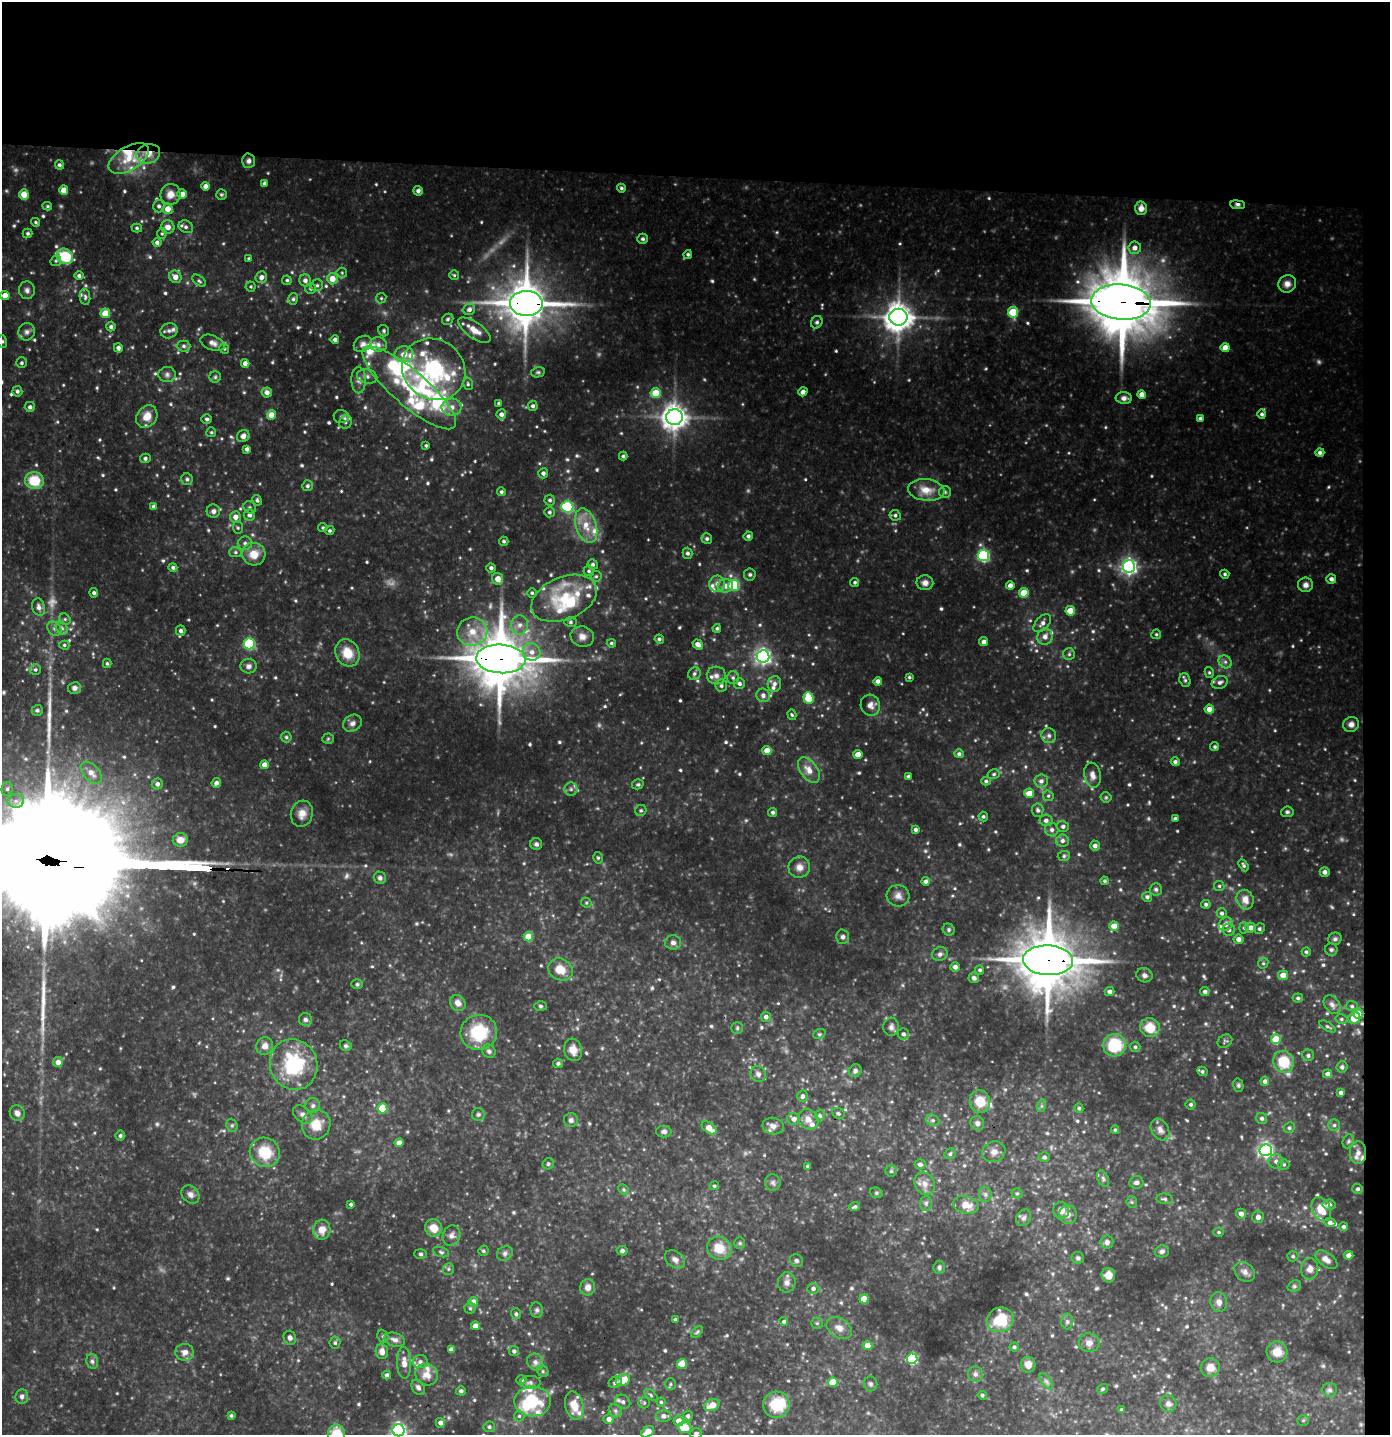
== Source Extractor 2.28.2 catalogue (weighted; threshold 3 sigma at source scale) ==
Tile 3 of 3 x 3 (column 3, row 1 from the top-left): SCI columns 2859-4246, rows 2866-4298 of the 4328 x 4298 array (HDU 1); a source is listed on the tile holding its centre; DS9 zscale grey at full resolution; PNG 1392 x 1437 px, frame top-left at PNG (2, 2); each listed source drawn as its Kron ellipse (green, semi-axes under 4 px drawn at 4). Shown black and unused: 14% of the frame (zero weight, under 3 of 4 exposures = <1% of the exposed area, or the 3 px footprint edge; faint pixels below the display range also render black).
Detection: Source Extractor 2.28.2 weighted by HDU 2 'WHT'; one run over the whole footprint, this tile lists its part. Background 0.188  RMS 0.018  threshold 0.083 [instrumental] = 3 sigma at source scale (4.5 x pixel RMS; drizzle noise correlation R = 1.50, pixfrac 1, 0.05/0.05 arcsec/px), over >= 5 px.
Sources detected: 777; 13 too faint to see at this stretch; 2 inside a brighter object's white glare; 3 cosmic-ray / hot-pixel residue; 3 long thin detections or spike segments (spike, bleed or trail) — neither listed nor drawn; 46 inside a brighter listed object's ellipse — not listed separately; of the other 710, all 500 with FLUX_AUTO >= 2.76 (the completeness limit of this list) listed and drawn (210 fainter detections not listed), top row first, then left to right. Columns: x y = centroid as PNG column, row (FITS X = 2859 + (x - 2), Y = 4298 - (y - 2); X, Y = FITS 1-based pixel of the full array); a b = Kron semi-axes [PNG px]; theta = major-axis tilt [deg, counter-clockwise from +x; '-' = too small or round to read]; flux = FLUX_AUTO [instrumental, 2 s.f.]
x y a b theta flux
148 154 12 9 16 25
129 158 22 11 31 48
249 161 7 6 - 6.6
59 165 5 4 - 4.7
264 183 4 3 - 4.4
206 186 4 4 - 12
621 188 4 4 - 3.6
64 190 5 4 - 23
418 191 5 4 - 6.4
24 194 5 4 - 33
170 194 10 10 - 17
182 194 5 5 - 13
221 195 5 5 - 2.8
1237 205 7 4 -6 4.9
47 206 5 4 - 2.8
159 206 6 5 - 5.2
1141 208 7 6 - 12
168 209 5 5 - 19
35 222 5 4 - 3.2
168 227 7 6 - 12
186 227 7 6 - 5.9
137 228 5 4 - 3.2
28 233 5 5 - 3.9
162 233 5 4 - 3
643 239 5 5 - 4.1
157 242 4 4 - 5.9
1135 248 6 6 - 11
688 254 4 4 - 3.4
65 256 8 7 - 85
249 258 4 4 - 3.1
56 261 5 5 - 3.1
342 273 5 5 - 2.8
454 275 5 5 - 2.8
79 276 4 4 - 5.5
175 277 6 6 - 15
261 277 6 5 - 9.3
332 279 5 5 - 23
287 280 5 4 - 3.3
305 280 6 6 - 7.3
199 281 8 4 -37 3.4
1287 284 9 8 - 11
317 285 6 6 - 4.2
251 287 5 5 - 2.8
311 288 5 5 - 4.4
27 290 9 8 - 7.2
5 295 4 4 - 17
85 297 8 5 -81 4.3
381 298 5 4 - 2.8
293 299 6 5 - 3.7
1121 302 30 17 -4 15000
526 303 16 12 -1 6400
469 309 6 5 - 7.3
1013 312 5 5 - 76
105 313 5 5 - 43
898 317 9 8 - 2500
448 319 6 5 - 3.7
817 322 6 5 - 4.2
111 327 5 4 - 4
474 330 19 8 -35 23
169 331 8 7 - 8.1
384 331 6 5 - 3.6
27 332 9 8 - 7.3
335 339 4 4 - 6.4
2 341 6 5 - 3.5
212 343 13 7 -22 11
363 344 9 7 34 8.4
378 345 8 7 - 8.7
184 346 7 5 -2 5
118 348 5 4 - 7.1
1225 348 4 4 - 18
224 349 5 4 - 2.8
404 354 9 8 - 17
22 363 5 5 - 4.4
245 363 4 4 - 10
434 369 33 29 -37 190
538 372 7 5 12 3.4
167 374 9 7 -1 6.7
367 376 10 7 -14 7.4
215 377 6 5 - 3.4
359 380 13 7 -89 9.5
468 384 6 5 - 3.2
409 388 60 17 -41 130
17 391 5 5 - 4.7
267 392 5 5 - 9.2
803 392 5 4 - 8.2
656 393 5 5 - 53
1142 394 4 4 - 14
1124 398 8 6 -1 8
499 403 4 3 - 4.3
533 406 5 5 - 5
30 407 5 5 - 5.7
452 407 10 8 7 14
501 414 5 5 - 8
1262 414 4 4 - 4.8
271 415 4 4 - 26
147 416 12 9 53 24
341 417 7 6 - 4.8
675 417 8 8 - 1800
1200 418 4 4 - 4.4
207 419 5 5 - 4.8
345 422 7 6 - 5
211 432 5 5 - 2.9
243 436 6 6 - 9.3
426 446 3 3 - 2.9
247 449 4 4 - 6
1320 452 4 4 - 6.2
623 456 4 4 - 3.6
145 458 5 4 - 4.6
543 473 5 5 - 5.9
187 479 6 5 - 4
34 481 9 8 - 56
307 486 5 5 - 4.5
926 490 18 10 -7 30
501 492 4 4 - 4
945 492 6 6 - 4
257 500 5 4 - 3.7
550 500 5 5 - 4.7
154 506 4 4 - 5.9
250 507 7 5 -45 3.6
567 507 6 5 - 160
213 511 7 6 - 7.5
549 512 5 5 - 4.1
249 515 6 5 - 6.7
895 515 6 5 - 4.4
235 517 6 5 - 13
586 526 18 10 -73 33
238 528 6 5 - 3.2
323 528 4 4 - 2.9
330 530 5 4 - 3.5
748 536 5 4 - 5.6
707 539 5 5 - 4.7
504 541 4 4 - 3.6
245 543 7 6 - 6.3
235 552 6 5 - 3.6
688 553 5 5 - 5
254 554 12 11 - 28
983 556 5 5 - 230
593 564 5 5 - 4.6
1129 566 6 6 - 620
173 567 4 4 - 4.3
491 568 5 4 - 5.8
589 571 5 5 - 3.8
750 574 6 6 - 4.2
1225 574 4 4 - 3.5
596 576 5 5 - 3.5
498 579 6 5 - 16
1331 579 5 5 - 7.5
855 582 5 4 - 3.4
925 583 8 7 - 9.5
717 584 8 8 - 9.3
734 585 5 5 - 110
1010 585 4 4 - 9.7
1305 585 7 7 - 8.8
725 586 8 6 11 15
94 593 5 4 - 3.8
532 593 5 4 - 3.3
1024 593 5 5 - 39
564 598 34 21 22 110
39 607 9 6 -73 8.4
1070 611 5 4 - 36
65 619 6 5 - 3.5
570 622 6 5 - 3.8
1042 623 11 6 46 9.3
520 625 9 8 - 12
62 628 7 5 -46 5
717 628 4 4 - 3.6
54 629 8 6 -47 5.6
181 631 5 5 - 6.5
472 632 15 14 - 36
1156 634 5 5 - 2.9
582 636 12 10 -13 14
1045 637 8 7 - 12
659 639 5 4 - 4
984 642 4 4 - 8.5
611 643 5 4 - 3.6
249 644 5 5 - 180
698 644 5 4 - 11
64 645 5 4 - 3.5
532 652 9 8 - 15
347 653 14 11 -62 34
1069 654 6 6 - 3.7
763 656 6 6 - 640
501 659 25 14 -3 11000
1225 662 7 6 - 5.2
107 663 5 4 - 2.8
249 666 8 7 - 7.4
35 670 6 5 - 4.5
1209 672 5 4 - 2.9
694 674 6 6 - 5
716 676 9 9 - 9.1
733 677 6 6 - 4.4
909 677 4 4 - 2.8
1185 680 7 5 -67 3.8
878 681 4 4 - 8.4
1220 682 8 6 23 6.8
739 683 6 5 - 5.8
774 684 8 6 83 7.8
721 686 6 6 - 4.7
74 688 6 6 - 6.5
763 695 7 6 - 7.9
808 698 6 5 - 68
870 705 11 9 -67 12
1209 709 4 4 - 13
37 710 5 5 - 3.7
792 715 5 4 - 2.9
352 723 10 8 34 8.2
1351 724 8 7 - 9.1
1049 736 7 7 - 7
286 737 5 5 - 3.3
328 739 5 5 - 2.8
1215 747 4 4 - 3.6
767 750 4 4 - 25
959 754 5 4 - 4.6
858 755 4 4 - 26
1175 762 4 4 - 5.2
264 765 4 4 - 12
809 770 14 8 -54 18
91 773 13 8 -47 13
994 774 6 5 - 3.4
1092 775 13 8 -80 12
908 776 4 3 - 3.4
986 781 5 4 - 3.3
1041 781 7 7 - 8
216 783 5 4 - 7.2
157 784 5 5 - 7.2
638 784 6 5 - 3.5
7 789 7 5 77 4.8
571 789 6 6 - 5.5
1029 793 5 4 - 23
1048 796 5 5 - 3.3
1106 797 5 5 - 2.8
16 801 8 7 - 8.8
641 810 6 5 - 3.8
1038 810 7 6 - 4.9
773 812 4 4 - 4.6
1287 812 6 5 - 4
302 814 13 11 74 17
983 816 5 4 - 3.6
1175 818 4 3 - 3.9
1046 820 6 5 - 5.4
1063 826 6 5 - 5.1
915 829 4 4 - 5.8
1052 830 7 6 - 6.4
180 840 7 6 - 18
1062 841 6 6 - 6.9
536 844 6 6 - 5.2
1095 846 5 5 - 7.6
1064 856 6 5 - 3.4
598 858 6 4 -73 2.9
1243 865 6 4 -58 3.9
799 867 11 10 - 14
1325 872 5 4 - 8.9
380 878 6 6 - 6.1
925 881 4 4 - 5.8
1104 881 4 4 - 3.3
1219 886 5 5 - 3
1156 889 6 6 - 4.4
898 896 11 10 - 12
1147 897 5 5 - 4.7
1245 900 10 8 -68 16
586 903 5 5 - 2.8
1206 904 5 4 - 4.2
1222 913 5 5 - 4.6
1226 924 7 6 - 9.5
1114 926 5 4 - 22
1244 928 5 5 - 3.7
1250 928 5 5 - 11
1259 929 6 5 - 3.4
949 930 6 5 - 4.2
1229 930 6 6 - 5.8
528 937 5 4 - 32
842 937 7 6 - 5.7
1238 939 5 4 - 9.4
1335 939 7 6 - 5
673 942 8 7 - 7.6
1331 950 6 6 - 4
1306 952 5 4 - 3.4
940 954 8 6 28 5.8
1048 960 25 15 -3 11000
1263 963 5 5 - 2.9
955 967 5 4 - 8.7
560 969 13 10 -27 26
980 970 5 4 - 4
1144 975 8 7 - 7
1283 975 5 5 - 19
974 978 5 5 - 6.1
357 984 6 5 - 3.2
1110 992 5 4 - 7.9
1205 992 4 4 - 5.8
1298 998 5 4 - 3.5
458 1003 8 7 - 12
1332 1005 10 7 -55 8.4
540 1006 6 5 - 3.3
1352 1006 6 5 - 3.6
1358 1013 5 5 - 18
766 1017 5 5 - 7.9
1354 1018 6 5 - 33
1341 1019 6 4 -14 3.4
305 1020 7 6 - 5.7
1327 1026 9 4 -31 3.4
891 1027 9 7 85 7.4
737 1028 6 6 - 3.4
1150 1028 10 9 - 38
479 1032 18 17 - 93
819 1034 6 5 - 2.9
903 1034 5 5 - 5.7
1276 1039 5 5 - 48
1225 1041 8 6 33 3.5
1114 1045 11 11 - 88
265 1046 9 8 - 14
346 1046 6 5 - 3.7
1135 1047 5 5 - 4.1
573 1050 11 9 -76 18
489 1051 7 6 - 5.1
1308 1055 6 5 - 4.8
58 1062 5 5 - 12
1284 1062 11 10 - 60
558 1063 5 4 - 3.6
294 1064 25 23 -68 140
1342 1067 5 5 - 5
855 1071 7 6 - 5.6
1202 1071 5 4 - 3.5
758 1074 8 7 - 7.4
1327 1074 5 4 - 7.3
1265 1081 4 4 - 6.8
1238 1085 7 5 -77 3.2
1341 1092 4 4 - 5.8
802 1096 6 5 - 5.7
980 1101 11 10 - 41
1191 1104 5 5 - 4
313 1106 7 7 - 5.8
1041 1106 6 4 71 3.3
382 1108 5 5 - 50
1079 1108 5 4 - 3.7
17 1113 8 7 - 8.2
838 1113 6 5 - 4
303 1115 11 7 -42 8.4
478 1115 6 6 - 4.3
820 1116 6 5 - 3.6
1262 1118 5 5 - 5.1
794 1119 6 6 - 9.5
808 1119 11 9 -49 15
571 1120 7 7 - 6.3
933 1120 7 5 -20 4.3
977 1123 7 6 - 7.2
232 1125 7 5 -70 4.2
316 1125 15 14 - 32
1334 1125 6 6 - 4.9
773 1126 10 8 -10 12
709 1128 8 5 -38 22
1289 1128 6 5 - 3.9
1115 1130 4 3 - 3
1160 1130 11 8 -59 11
664 1131 7 6 - 6.2
120 1136 5 4 - 4.6
1348 1141 7 5 69 3.7
399 1143 4 4 - 14
1266 1150 6 6 - 510
265 1152 15 14 - 61
994 1152 12 10 19 12
1358 1153 11 8 -89 13
950 1154 6 5 - 4.5
1044 1157 5 5 - 4.7
1276 1161 7 7 - 7.2
548 1164 6 5 - 3.7
920 1164 5 5 - 6.3
1284 1165 5 5 - 3.7
808 1166 3 3 - 3.6
891 1171 5 5 - 3.3
1103 1179 8 5 -64 5.1
1136 1182 7 6 - 6.7
773 1183 8 8 - 5.7
925 1184 12 9 -58 15
714 1186 5 4 - 3.3
1358 1189 5 5 - 4.2
624 1190 6 4 -45 3.2
876 1193 6 5 - 3.3
1017 1193 5 5 - 2.9
190 1194 10 8 -46 8.9
985 1194 7 6 - 5.4
1165 1199 8 5 -6 4.4
1132 1202 6 5 - 3
926 1203 7 6 - 5.2
351 1204 3 3 - 3.7
966 1205 13 8 -14 25
1329 1205 6 5 - 7.1
855 1207 5 4 - 3.8
1321 1209 12 9 -63 36
1061 1210 8 8 - 15
1241 1214 5 5 - 9.6
1068 1215 9 8 - 10
1258 1217 6 6 - 7.2
1024 1218 9 7 59 6.8
1330 1223 6 4 -5 5.7
1344 1227 4 4 - 5
433 1228 9 8 - 25
322 1230 10 8 83 19
1219 1232 5 4 - 2.9
451 1236 10 8 71 8.6
1107 1242 6 6 - 5.8
740 1243 6 5 - 3
719 1248 12 11 - 37
483 1251 5 5 - 3.5
622 1251 5 4 - 4.5
1162 1251 7 6 - 5.3
441 1252 8 5 -16 3.8
505 1253 8 7 - 6.7
421 1254 6 5 - 3.9
1348 1255 5 4 - 8.4
1293 1256 6 5 - 3.6
1078 1258 6 6 - 4.4
675 1259 11 8 -36 9.4
1326 1260 13 7 -37 13
796 1261 7 6 - 4.6
939 1267 6 5 - 4.9
448 1269 6 5 - 3.8
1310 1269 10 8 83 12
1245 1272 11 9 -42 10
1108 1275 7 7 - 16
787 1283 10 9 - 9.4
1294 1286 7 5 21 4.1
588 1287 8 7 - 12
813 1289 6 5 - 6.2
864 1299 4 4 - 46
473 1302 5 4 - 17
1219 1302 10 8 -77 10
470 1308 5 5 - 3
537 1310 8 6 -81 4.5
516 1314 5 5 - 4.9
675 1319 3 3 - 2.8
1000 1320 14 12 23 65
784 1321 4 4 - 4.2
1067 1322 8 6 -88 5
817 1323 6 5 - 3.3
475 1326 4 4 - 14
839 1328 14 9 -34 16
697 1332 7 4 45 3.1
383 1336 7 5 -67 3.7
290 1338 7 6 - 6.7
395 1340 10 6 -18 9.6
335 1343 6 5 - 3.9
1089 1343 10 9 - 12
868 1345 5 4 - 18
1014 1347 4 4 - 4.7
451 1349 4 4 - 7.3
382 1351 8 6 -85 12
514 1351 5 5 - 5.3
185 1352 9 8 - 12
1277 1352 10 10 - 25
912 1359 5 5 - 200
92 1361 7 5 -75 4.9
420 1362 7 6 - 7.3
535 1362 9 7 -54 9.2
404 1363 16 7 -89 18
682 1364 5 5 - 33
1028 1365 8 7 - 15
1210 1368 9 9 - 19
543 1371 6 5 - 3.2
975 1374 8 7 - 6.8
387 1375 4 4 - 6
427 1375 11 10 - 20
521 1380 5 5 - 3.8
623 1380 7 6 - 30
1046 1381 9 4 -54 5.5
530 1382 10 6 0 6.4
615 1382 7 5 29 6.3
833 1382 5 5 - 41
670 1384 6 5 - 3.8
871 1384 7 6 - 4.6
418 1387 8 6 -59 6.8
1102 1389 6 4 31 3
1329 1390 7 7 - 4.9
461 1391 5 4 - 5
651 1395 8 4 -37 3.2
982 1395 4 4 - 3.8
22 1396 7 6 - 6.4
533 1401 18 15 0 99
623 1402 8 6 -35 6.7
661 1402 4 4 - 2.8
644 1403 6 5 - 3.3
1168 1404 8 8 - 8.6
712 1405 8 5 24 24
776 1405 13 13 - 69
574 1406 14 9 -75 32
1121 1410 3 3 - 3.2
615 1411 7 6 - 5.3
231 1416 4 4 - 3.5
519 1416 5 5 - 3.1
664 1416 7 6 - 9.4
688 1416 5 5 - 5.5
609 1419 5 5 - 11
1303 1420 5 5 - 2.9
679 1421 5 5 - 17
440 1423 5 4 - 9.5
489 1427 6 5 - 4.3
685 1427 6 5 - 43
399 1430 6 6 - 450
648 1432 7 5 36 22
696 1433 6 5 - 4.3
336 1434 9 8 - 47
Overlapping masked pixels (flux is a lower limit): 6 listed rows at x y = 148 154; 1237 205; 1121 302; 526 303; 501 659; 1048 960
Isophote crosses this tile's border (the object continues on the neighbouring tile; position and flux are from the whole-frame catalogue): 5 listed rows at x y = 2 341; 399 1430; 648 1432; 696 1433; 336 1434